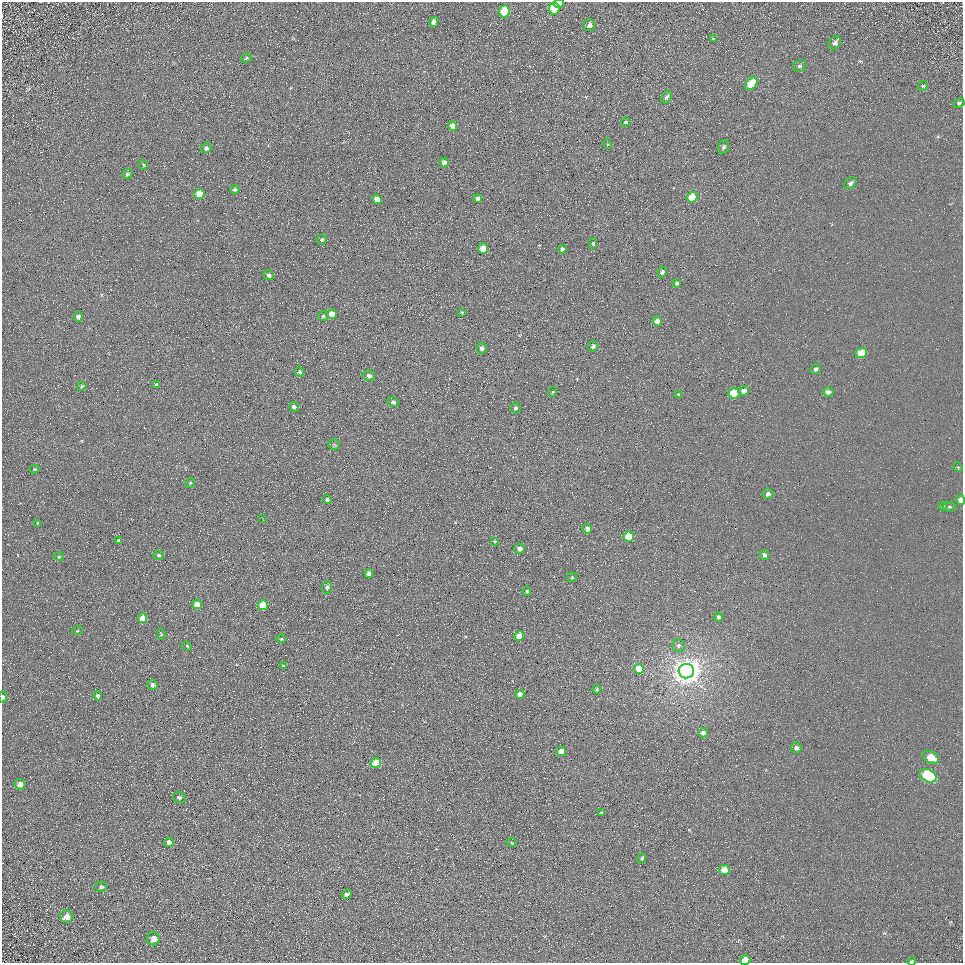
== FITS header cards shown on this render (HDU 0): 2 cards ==
NAXIS1  =                  961
NAXIS2  =                  961

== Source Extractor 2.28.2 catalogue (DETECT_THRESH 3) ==
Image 961 x 961 px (HDU 0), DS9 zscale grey, 1 PNG px = 1 image px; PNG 965 x 965 px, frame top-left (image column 1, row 961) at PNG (2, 2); each listed source drawn as its Kron ellipse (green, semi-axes under 4 px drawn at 4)
Background 5.56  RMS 7.8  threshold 23.3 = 3 sigma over >= 5 px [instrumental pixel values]
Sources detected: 115; all 115 listed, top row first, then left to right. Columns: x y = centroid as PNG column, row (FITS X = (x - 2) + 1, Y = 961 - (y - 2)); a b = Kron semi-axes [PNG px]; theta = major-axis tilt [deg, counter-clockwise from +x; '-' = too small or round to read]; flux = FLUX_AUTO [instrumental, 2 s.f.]
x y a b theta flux
559 4 5 4 - 2900
554 8 6 5 - 15000
504 11 6 5 - 20000
434 22 5 4 - 1900
590 25 6 5 - 2300
713 39 4 3 - 530
835 43 7 5 48 2400
246 58 6 4 23 690
800 66 6 5 - 1200
751 84 7 5 51 17000
923 86 5 5 - 620
666 97 6 5 - 1500
959 103 5 4 - 850
626 122 5 4 - 860
453 126 5 4 - 4900
607 144 5 3 - 490
723 147 7 5 70 1200
206 148 5 5 - 1300
444 162 5 5 - 2700
143 165 5 3 - 440
127 174 5 4 - 1100
850 183 7 5 35 1400
235 190 4 4 - 860
199 194 5 5 - 11000
692 197 5 5 - 16000
377 199 5 4 - 4300
478 199 4 4 - 2700
322 240 5 5 - 840
593 244 5 4 - 880
483 249 5 5 - 11000
562 249 4 4 - 1800
662 272 5 4 - 1200
269 275 5 5 - 1600
677 283 4 3 - 950
462 312 3 2 - 510
332 314 5 4 - 7300
323 316 5 5 - 780
78 317 5 4 - 2000
657 321 4 4 - 3300
593 346 5 4 - 1200
482 348 5 5 - 1700
861 353 6 5 - 10000
816 369 5 4 - 1400
300 372 5 4 - 1100
369 376 6 5 - 1400
156 385 4 3 - 890
82 386 4 4 - 740
744 391 5 4 - 3000
552 392 5 3 - 480
828 392 5 4 - 1900
734 393 5 5 - 21000
679 395 4 4 - 1300
393 402 6 5 - 1500
294 407 5 4 - 1500
515 408 5 5 - 1100
334 444 6 5 - 790
958 467 5 4 - 510
34 469 5 4 - 560
190 483 5 4 - 550
768 494 5 5 - 1700
327 499 4 4 - 920
961 500 5 4 - 4700
943 506 5 3 - 490
949 507 6 4 -6 850
263 518 2 2 - 340
38 523 3 3 - 550
587 529 5 5 - 2100
629 537 5 5 - 18000
118 541 4 3 - 1200
495 541 4 2 - 400
520 549 5 5 - 2700
159 555 5 4 - 860
764 555 5 4 - 1600
59 557 5 3 - 470
369 573 4 4 - 2400
572 577 5 4 - 590
327 587 6 5 - 1100
527 591 4 4 - 700
197 604 5 4 - 5400
263 605 5 5 - 15000
718 617 4 4 - 1300
143 618 5 4 - 7100
77 631 5 3 - 520
161 634 6 3 -73 570
519 636 5 4 - 5900
281 639 5 3 - 520
678 645 6 6 - 1600
187 646 5 3 - 450
283 666 4 3 - 550
639 669 5 5 - 11000
686 671 8 7 - 780000
153 685 5 5 - 1400
597 689 4 4 - 570
520 694 4 4 - 3500
98 696 4 4 - 1100
3 697 5 3 - 970
703 733 5 4 - 3700
796 748 5 5 - 1600
561 751 5 4 - 4600
931 757 9 6 -27 7400
376 763 5 5 - 13000
928 776 9 6 -28 59000
20 784 5 5 - 3500
179 797 6 5 - 1100
601 813 4 3 - 870
169 842 5 5 - 2100
512 843 5 3 - 420
642 858 5 4 - 920
724 870 5 5 - 6900
101 887 6 5 - 1100
347 894 5 4 - 2200
66 917 7 6 - 3700
154 939 6 6 - 3700
745 960 5 4 - 9700
912 961 4 3 - 550
At the frame edge (FLAGS 8, measured only in part): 5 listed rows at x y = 559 4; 961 500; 3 697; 745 960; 912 961